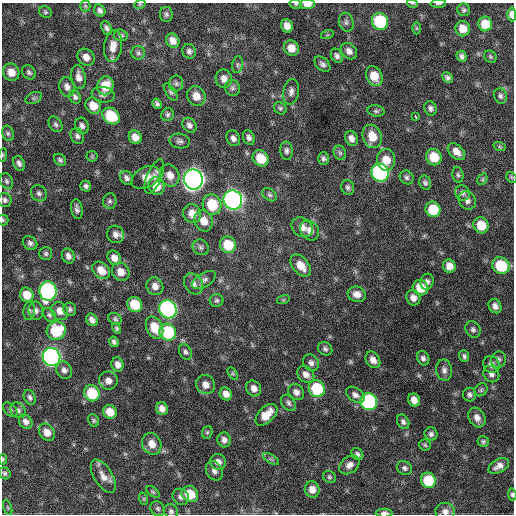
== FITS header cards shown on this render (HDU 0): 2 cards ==
NAXIS1  =                  512 / Axis length
NAXIS2  =                  512 / Axis length

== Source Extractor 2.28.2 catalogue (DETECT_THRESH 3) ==
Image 512 x 512 px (HDU 0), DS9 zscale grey, 1 PNG px = 1 image px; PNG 516 x 516 px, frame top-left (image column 1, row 512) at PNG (2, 3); each listed source drawn as its Kron ellipse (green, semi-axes under 4 px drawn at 4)
Background 706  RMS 21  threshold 64.1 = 3 sigma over >= 5 px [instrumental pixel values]
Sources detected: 218; all 218 listed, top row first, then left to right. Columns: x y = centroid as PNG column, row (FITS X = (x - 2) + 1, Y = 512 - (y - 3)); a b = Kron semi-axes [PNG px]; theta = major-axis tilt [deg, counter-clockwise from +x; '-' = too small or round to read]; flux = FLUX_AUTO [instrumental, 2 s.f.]
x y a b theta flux
412 3 5 3 - 1.3e+03
140 4 6 3 18 1.5e+03
296 4 6 5 - 2.2e+03
307 4 7 5 1 1.2e+04
438 4 8 3 3 2.7e+03
85 6 5 5 - 2.2e+03
100 10 6 5 - 5.1e+03
464 10 6 6 - 2.9e+03
45 12 7 5 -35 2.6e+03
166 14 7 6 - 3.2e+03
512 14 7 4 -87 9.7e+03
380 21 8 8 - 9.7e+04
346 22 9 7 -75 4.6e+03
485 24 7 7 - 2.9e+04
287 26 7 6 - 1.2e+04
107 28 7 5 -66 4.3e+03
416 28 6 4 -90 1.9e+03
463 29 8 7 - 1.7e+04
121 35 7 5 -15 3.0e+03
327 35 6 4 18 2.1e+03
173 41 7 6 - 1.0e+04
113 46 16 9 83 1.4e+04
291 48 8 7 - 1.6e+04
189 51 7 6 - 4.4e+03
349 51 9 7 -45 7.3e+03
138 53 7 6 - 3.1e+03
337 56 7 5 -60 4.6e+03
462 56 5 5 - 4.0e+03
86 57 9 7 -43 1.0e+04
490 57 7 5 -45 2.3e+03
238 64 8 5 83 3.4e+03
322 64 9 6 -42 4.6e+03
11 72 9 8 - 1.7e+04
29 72 8 6 -45 3.7e+03
374 76 10 7 -64 2.4e+04
78 77 12 7 -79 1.0e+04
448 77 6 5 - 3.9e+03
224 79 9 8 - 8.9e+03
176 83 8 7 - 3.7e+03
105 86 9 8 - 2.8e+04
67 87 10 7 -74 7.4e+03
232 88 8 7 - 4.3e+03
171 92 10 5 -56 3.0e+03
291 92 13 8 80 7.4e+03
103 95 11 7 -9 5.8e+03
196 96 10 9 - 1.5e+04
500 96 8 6 -73 3.8e+03
75 97 7 5 -57 3.8e+03
34 98 9 5 24 3.0e+03
157 104 5 4 - 3.6e+03
93 106 9 7 -54 2.0e+04
280 108 7 5 -43 2.8e+03
430 108 7 6 - 4.4e+03
376 111 8 5 -9 3.3e+03
168 115 7 6 - 3.3e+03
111 116 9 7 -41 5.1e+04
416 117 4 3 - 3.9e+03
55 124 8 6 -57 3.7e+03
189 125 8 6 -52 5.6e+03
82 126 8 6 -70 5.3e+03
8 133 8 6 -73 3.4e+03
77 136 8 6 -67 4.4e+03
372 136 12 9 -71 2.3e+04
135 137 7 6 - 1.1e+04
249 137 8 5 -68 4.8e+03
233 138 8 6 -62 5.9e+03
351 138 7 6 - 7.8e+03
180 141 10 7 -10 5.0e+03
500 147 6 4 -18 1.7e+03
286 151 9 6 -84 4.6e+03
456 152 10 6 -44 1.2e+04
340 153 7 6 - 3.1e+03
3 155 7 3 82 1.6e+03
92 156 5 5 - 2.1e+03
434 157 8 7 - 3.2e+04
261 158 8 7 - 3.2e+04
324 158 6 5 - 3.8e+03
60 160 7 5 -44 3.4e+03
386 160 11 9 -86 2.0e+04
19 163 8 5 -66 5.1e+03
380 173 9 8 - 3.2e+05
170 175 11 9 -64 1.3e+04
458 175 8 5 -78 3.4e+03
146 177 15 10 25 1.3e+04
154 177 18 7 67 8.8e+03
407 177 7 6 - 3.8e+03
511 177 6 4 -46 2.0e+03
127 178 7 6 - 5.0e+03
193 179 10 9 - 1.2e+06
482 179 6 4 60 2.1e+03
7 181 8 6 -67 3.4e+03
425 183 7 5 -69 3.2e+03
86 186 5 5 - 3.8e+03
156 186 9 8 - 2.2e+04
348 187 7 6 - 3.9e+03
39 193 8 7 - 4.8e+03
463 193 8 7 - 4.5e+03
269 195 8 5 -38 3.6e+03
5 200 7 6 - 4.0e+03
233 200 10 9 - 6.8e+05
467 200 9 8 - 6.5e+03
110 201 8 7 - 3.8e+03
212 205 10 9 - 4.9e+04
77 209 10 5 -81 5.0e+03
433 209 8 7 - 4.3e+04
192 214 10 8 -60 1.6e+04
3 220 5 5 - 2.1e+03
204 221 11 9 -67 1.7e+04
481 225 8 7 - 2.7e+04
302 227 11 9 -34 1.1e+04
310 230 10 8 -54 1.1e+04
115 234 9 8 - 7.7e+03
30 243 8 6 -42 4.4e+03
228 245 8 8 - 3.8e+04
201 247 8 7 - 4.1e+03
46 254 6 6 - 3.1e+03
68 256 7 6 - 6.1e+03
114 258 8 6 -58 1.1e+04
301 266 13 8 -50 1.9e+04
449 266 7 6 - 1.3e+04
501 266 9 8 - 6.1e+04
101 270 10 7 -44 1.5e+04
121 272 9 8 - 1.3e+04
204 280 13 7 32 6.3e+03
427 282 8 6 73 5.0e+03
193 284 11 8 -58 7.9e+03
155 286 9 8 - 9.1e+03
420 288 8 7 - 2.9e+04
48 291 9 8 - 3.2e+05
357 294 9 7 -18 1.0e+04
27 295 7 6 - 2.0e+04
413 298 8 7 - 8.3e+03
217 300 7 6 - 3.1e+03
283 300 6 4 18 1.9e+03
135 305 8 7 - 4.1e+04
495 306 7 6 - 6.7e+03
70 309 6 6 - 3.5e+03
168 309 9 8 - 4.3e+05
29 311 9 6 85 3.6e+03
36 311 9 7 -81 5.3e+03
60 311 9 8 - 1.2e+04
49 315 8 5 -53 3.2e+03
115 319 7 5 -33 2.9e+03
92 320 6 5 - 6.4e+03
155 327 11 8 -64 2.6e+04
117 328 5 4 - 2.4e+03
473 329 9 7 -54 4.4e+03
56 331 10 9 - 5.7e+04
168 332 9 8 - 9.7e+04
114 342 5 4 - 3.6e+03
325 349 7 6 - 3.5e+03
186 352 8 6 -62 3.8e+03
464 356 6 5 - 3.3e+03
51 357 9 8 - 5.7e+05
423 358 7 6 - 4.8e+03
373 360 9 6 -56 9.6e+03
499 360 8 7 - 4.3e+03
311 363 9 7 -54 5.7e+03
118 364 7 6 - 8.0e+03
491 364 8 7 - 7.8e+03
64 370 9 7 -60 5.9e+03
444 370 11 8 -80 6.5e+03
233 374 7 4 -59 2.0e+03
306 374 9 7 -43 8.4e+03
491 374 9 7 -51 5.4e+03
108 381 9 9 - 8.7e+03
206 385 10 9 - 1.1e+04
254 388 8 7 - 8.8e+03
317 389 8 8 - 7.1e+04
481 390 7 6 - 2.7e+03
296 392 8 7 - 7.0e+03
92 393 8 7 - 5.5e+04
226 394 7 5 -52 9.6e+03
355 395 10 6 -34 6.4e+03
470 395 7 6 - 4.1e+03
30 397 8 5 -64 3.5e+03
414 400 6 6 - 1.1e+04
369 402 9 8 - 2.0e+05
288 403 9 6 -50 4.4e+03
162 409 6 5 - 8.1e+03
10 410 9 5 -44 3.4e+03
18 410 8 7 - 4.7e+03
110 412 7 6 - 2.0e+04
266 415 13 7 44 2.0e+04
477 418 10 8 -61 9.7e+03
94 420 6 5 - 2.4e+03
26 422 8 6 -52 6.6e+03
403 422 8 5 -62 4.2e+03
47 432 9 7 -54 1.2e+04
207 432 6 5 - 2.4e+03
431 434 7 6 - 3.8e+03
224 440 7 6 - 6.7e+03
483 441 6 5 - 2.6e+03
152 444 11 9 -62 1.6e+04
425 445 6 5 - 2.3e+03
357 454 7 5 -48 3.6e+03
3 459 5 3 - 1.6e+03
271 459 9 3 -31 2.9e+03
218 462 8 7 - 7.4e+03
349 465 11 8 37 8.1e+03
499 466 11 6 29 8.7e+03
404 468 8 6 -37 4.1e+03
214 471 10 8 -60 7.0e+03
5 473 6 5 - 2.9e+03
103 476 19 9 -58 1.3e+04
329 477 7 5 -36 2.6e+03
428 480 8 7 - 5.3e+04
312 489 8 7 - 1.2e+04
153 492 8 4 -35 2.1e+03
190 494 8 7 - 3.6e+04
512 495 6 3 -84 2.6e+03
181 497 8 7 - 5.9e+03
144 499 6 4 -72 1.8e+03
8 508 8 3 -71 1.9e+03
158 509 8 7 - 3.5e+03
171 511 7 6 - 3.8e+03
445 512 9 9 - 7.9e+03
384 513 8 4 0 6.5e+03
At the frame edge (FLAGS 8, measured only in part): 11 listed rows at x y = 412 3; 296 4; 307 4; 438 4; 512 14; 3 155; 3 220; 3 459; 512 495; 445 512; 384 513